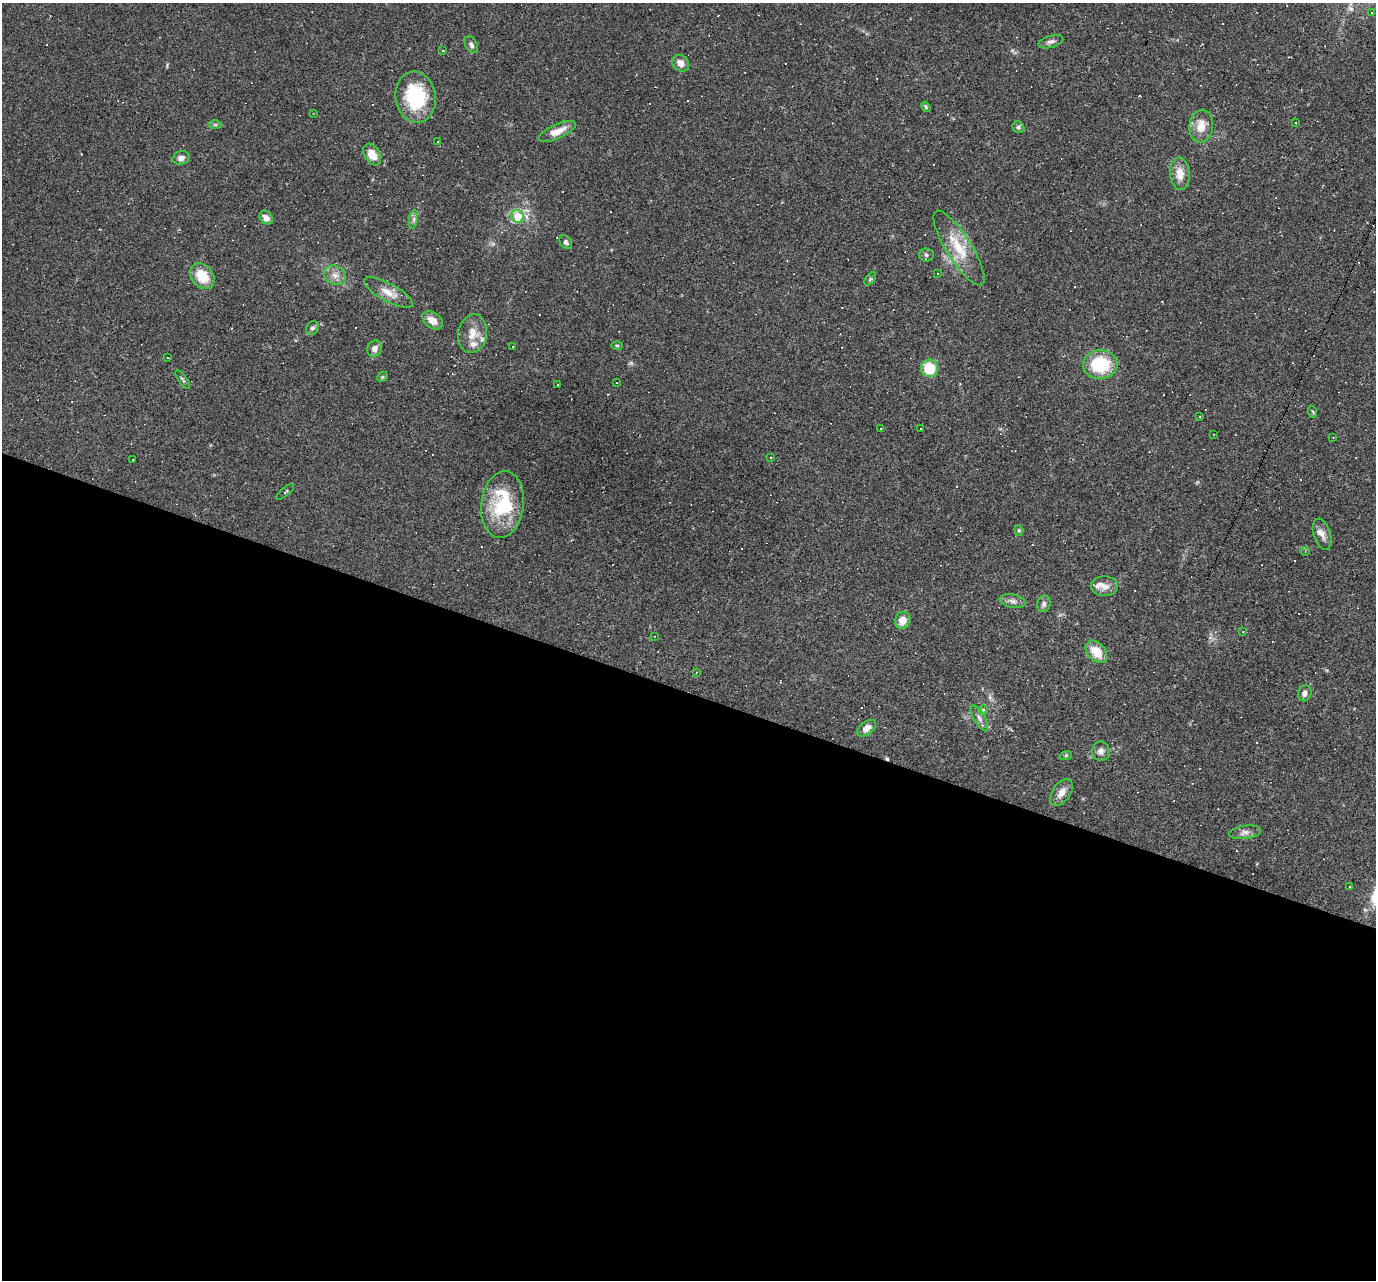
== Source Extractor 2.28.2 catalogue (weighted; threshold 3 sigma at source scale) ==
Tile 14 of 4 x 4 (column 2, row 4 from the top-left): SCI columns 1375-2748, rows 266-1543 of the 5495 x 5510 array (HDU 1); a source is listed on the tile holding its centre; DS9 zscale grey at full resolution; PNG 1378 x 1282 px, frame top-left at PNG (2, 3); each listed source drawn as its Kron ellipse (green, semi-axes under 4 px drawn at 4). Shown black and unused: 46% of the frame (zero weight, under 2 of 3 exposures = <1% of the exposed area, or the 3 px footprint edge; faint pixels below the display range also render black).
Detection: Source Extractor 2.28.2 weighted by HDU 2 'WHT'; one run over the whole footprint, this tile lists its part. Background 0.0361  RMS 0.0046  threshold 0.0208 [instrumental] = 3 sigma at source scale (4.5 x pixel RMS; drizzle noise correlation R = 1.50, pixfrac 1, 0.05/0.05 arcsec/px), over >= 5 px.
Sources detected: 142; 67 cosmic-ray / hot-pixel residue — neither listed nor drawn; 4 inside a brighter listed object's ellipse — not listed separately; the other 71 listed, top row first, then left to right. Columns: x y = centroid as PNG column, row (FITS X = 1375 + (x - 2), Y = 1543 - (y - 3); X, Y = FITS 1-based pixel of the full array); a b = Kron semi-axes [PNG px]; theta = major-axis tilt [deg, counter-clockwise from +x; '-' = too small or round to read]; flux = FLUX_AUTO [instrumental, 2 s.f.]
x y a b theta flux
1371 13 3 3 - 0.53
1051 42 13 6 16 1.7
471 45 9 5 -59 1.5
443 51 2 2 - 0.4
680 63 9 8 - 3
416 97 26 20 -81 29
926 107 5 4 - 0.57
313 114 3 2 - 0.28
1296 123 3 2 - 0.48
215 125 7 4 0 0.91
1201 126 16 12 83 6.4
1018 127 6 5 - 0.94
557 131 20 7 24 6
438 142 4 3 - 0.4
372 155 12 7 -59 6.6
181 158 9 6 16 2.3
1180 174 16 10 -86 5.5
518 216 6 6 - 12
266 218 8 6 -44 3.1
413 219 9 4 81 1.2
566 242 8 5 -52 1.2
959 248 43 12 -58 14
926 255 7 6 - 1.2
938 274 3 2 - 0.49
335 275 11 9 -32 3.3
202 276 14 11 -51 11
870 279 7 4 53 0.64
388 292 27 9 -29 5.9
433 320 11 7 -35 4.5
312 328 7 6 - 1.1
472 334 19 14 79 6.7
617 345 5 3 - 0.47
513 346 3 2 - 0.46
374 349 8 7 - 2.8
168 358 3 2 - 0.37
1100 365 17 14 4 22
929 368 9 8 - 13
382 377 6 4 45 0.55
183 379 11 3 -54 0.77
616 383 2 2 - 0.35
557 384 2 2 - 0.49
1313 412 6 4 -72 0.54
1200 417 3 2 - 0.41
921 428 3 2 - 0.53
881 429 2 2 - 0.36
1214 434 3 2 - 0.32
1333 437 3 2 - 0.26
771 458 3 2 - 0.51
133 459 3 2 - 0.49
285 492 11 3 40 0.61
502 504 33 21 83 31
1019 530 5 4 - 0.59
1322 534 16 8 -72 3
1305 551 4 4 - 0.51
1105 586 13 10 -4 3.5
1012 601 13 6 -10 2.1
1044 604 8 6 73 1.5
903 620 8 7 - 4.9
1243 632 3 2 - 0.68
654 636 3 2 - 0.61
1096 652 13 9 -49 8.6
696 673 3 2 - 0.29
1305 693 8 6 70 1.8
983 710 5 5 - 0.55
980 718 14 5 -61 1.9
867 728 11 6 37 3.4
1101 751 9 9 - 2.2
1066 755 6 4 19 0.58
1061 792 15 9 56 3.7
1245 832 16 6 7 2.4
1349 887 3 3 - 0.93